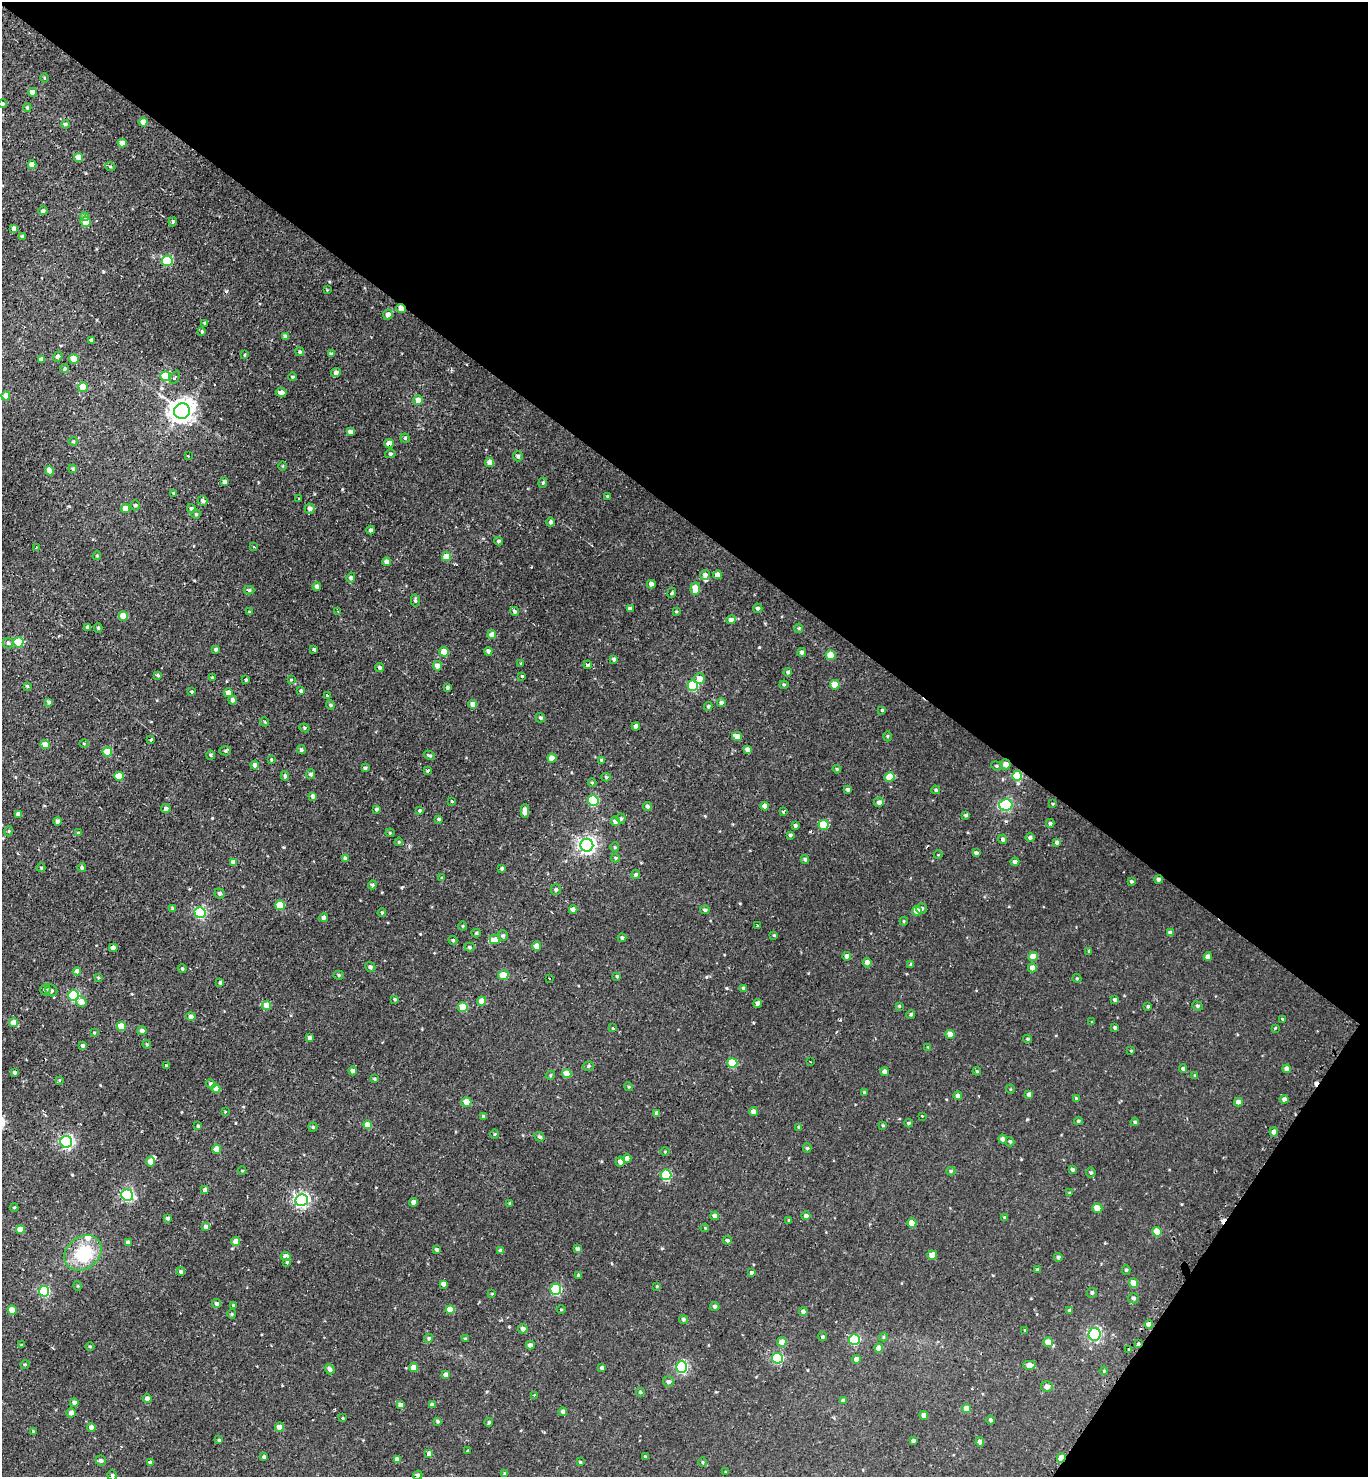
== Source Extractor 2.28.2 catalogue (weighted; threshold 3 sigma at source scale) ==
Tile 8 of 4 x 4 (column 4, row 2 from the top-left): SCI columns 4479-5844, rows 2996-4470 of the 5989 x 5982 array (HDU 1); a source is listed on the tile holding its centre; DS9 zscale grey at full resolution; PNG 1370 x 1479 px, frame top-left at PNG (2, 2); each listed source drawn as its Kron ellipse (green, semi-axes under 4 px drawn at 4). Shown black and unused: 39% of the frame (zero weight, under 2 of 3 exposures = <1% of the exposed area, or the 3 px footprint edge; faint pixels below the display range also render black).
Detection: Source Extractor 2.28.2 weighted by HDU 2 'WHT'; one run over the whole footprint, this tile lists its part. Background 0.00556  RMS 0.0037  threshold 0.0165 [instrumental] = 3 sigma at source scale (4.5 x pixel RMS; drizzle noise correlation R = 1.50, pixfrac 1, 0.05/0.05 arcsec/px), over >= 5 px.
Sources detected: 465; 1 inside a brighter object's white glare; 7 cosmic-ray / hot-pixel residue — neither listed nor drawn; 4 inside a brighter listed object's ellipse — not listed separately; the other 453 listed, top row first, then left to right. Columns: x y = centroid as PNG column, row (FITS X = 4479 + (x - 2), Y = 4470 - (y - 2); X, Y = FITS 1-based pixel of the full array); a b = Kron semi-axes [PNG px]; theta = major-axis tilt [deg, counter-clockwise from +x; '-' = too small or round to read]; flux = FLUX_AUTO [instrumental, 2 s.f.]
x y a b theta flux
44 78 5 3 - 0.36
32 92 4 4 - 2.9
2 104 4 4 - 0.67
27 108 4 3 - 0.47
143 122 4 4 - 2.9
65 124 4 4 - 0.62
122 143 4 4 - 3
79 157 4 4 - 4.6
32 165 4 4 - 4.4
110 166 5 3 - 0.35
43 211 4 4 - 0.96
84 217 4 4 - 1
86 222 5 5 - 5.5
173 222 5 3 - 0.45
14 229 4 4 - 1.8
22 236 4 3 - 0.65
167 261 5 5 - 23
327 290 2 2 - 0.22
401 308 5 4 - 3.7
388 315 5 4 - 2
205 323 3 3 - 0.58
202 332 4 3 - 0.49
285 337 4 4 - 1.5
91 340 4 3 - 0.7
300 352 4 4 - 0.68
331 354 4 3 - 0.58
245 355 4 3 - 0.4
58 357 5 4 - 1.1
41 359 4 4 - 1.1
74 359 5 4 - 6.8
65 369 4 4 - 0.6
336 372 5 4 - 1.2
165 376 5 5 - 15
175 377 7 4 63 0.82
293 377 4 3 - 0.46
83 387 5 5 - 7.1
281 392 5 4 - 1.4
6 396 4 4 - 3.9
418 400 5 5 - 2.8
182 411 8 7 - 330
350 432 4 4 - 1.5
405 438 4 4 - 0.52
73 441 4 4 - 0.39
389 443 4 4 - 3.4
390 454 5 4 - 0.6
188 456 3 2 - 0.85
518 456 5 4 - 0.83
490 462 4 4 - 3.1
283 466 4 3 - 0.33
73 469 4 4 - 0.64
50 471 5 4 - 3.7
224 482 4 3 - 1.3
543 483 5 4 - 0.48
174 493 3 3 - 0.69
608 496 4 3 - 0.61
299 499 3 2 - 0.46
203 501 5 4 - 1.1
135 505 5 4 - 0.61
191 508 4 4 - 0.74
125 509 4 4 - 3.4
310 509 5 5 - 1.8
196 514 4 4 - 0.52
551 522 4 4 - 0.81
371 530 4 4 - 0.8
499 541 4 3 - 0.6
254 546 3 3 - 0.95
36 547 3 2 - 0.66
97 556 4 3 - 0.43
446 557 4 4 - 7.7
386 562 4 4 - 1.4
705 575 5 4 - 1.3
718 575 4 4 - 3.1
351 578 5 4 - 0.72
651 584 4 4 - 1.7
317 586 4 4 - 1.4
695 588 6 4 88 6.9
249 590 5 4 - 0.68
672 593 5 3 - 0.48
415 600 6 4 -78 0.63
758 608 5 4 - 0.75
630 609 4 3 - 1.4
338 611 3 2 - 0.6
515 611 4 4 - 1.1
676 611 3 3 - 0.41
250 612 4 3 - 0.53
123 616 5 4 - 6.1
731 620 4 4 - 1.9
87 627 4 3 - 0.84
98 628 4 4 - 0.55
799 628 4 4 - 0.39
492 635 4 4 - 2.7
18 642 5 5 - 16
8 643 5 5 - 0.7
216 649 4 3 - 0.99
314 649 3 3 - 2.3
488 651 4 4 - 1
444 652 5 4 - 5.2
802 652 4 4 - 1.1
831 655 5 5 - 8.1
614 659 4 4 - 0.78
521 663 3 3 - 0.4
588 665 4 3 - 3.8
437 666 5 4 - 2.3
380 667 5 4 - 0.79
788 672 4 4 - 0.66
158 675 4 4 - 0.61
522 676 3 3 - 0.36
212 678 4 3 - 0.81
700 679 5 5 - 2.8
246 680 3 3 - 0.59
291 680 3 3 - 0.35
784 685 4 4 - 0.42
835 685 5 4 - 6.2
27 686 3 3 - 0.75
693 686 5 5 - 22
447 687 4 4 - 0.64
301 691 3 3 - 0.66
192 692 4 3 - 0.43
228 693 4 4 - 2.6
328 695 3 3 - 0.93
232 700 4 4 - 0.98
49 702 4 4 - 0.73
721 702 4 4 - 0.78
473 704 4 4 - 2.2
330 705 5 4 - 0.48
708 706 4 4 - 0.59
882 710 4 4 - 0.45
540 718 5 4 - 0.58
265 722 4 3 - 0.33
636 727 4 4 - 1.9
304 728 5 4 - 0.48
737 736 5 4 - 3.5
887 736 5 3 - 0.38
151 739 3 3 - 1.2
84 743 4 3 - 0.29
45 745 5 4 - 3.6
301 750 4 4 - 0.74
747 750 4 4 - 1.7
225 751 6 4 2 0.65
107 752 5 4 - 7.8
210 755 4 3 - 0.64
429 755 6 3 -26 0.62
552 758 4 4 - 3.4
271 760 4 3 - 0.39
602 760 4 4 - 0.71
1006 764 5 5 - 2.7
255 765 4 4 - 1.5
996 766 5 4 - 0.5
365 768 4 4 - 0.63
837 769 4 3 - 0.43
428 771 4 3 - 0.5
311 774 5 4 - 0.95
119 776 5 4 - 7.7
285 776 5 3 - 0.64
1017 776 5 5 - 15
606 777 5 4 - 0.57
890 777 5 5 - 8.2
592 783 4 4 - 0.4
848 789 3 3 - 0.81
936 790 4 4 - 0.62
313 796 4 4 - 1.2
452 801 3 3 - 0.52
593 801 5 5 - 21
879 802 5 5 - 1.3
1053 804 3 2 - 0.32
1006 805 7 5 13 43
647 806 4 4 - 1
765 806 4 4 - 2.3
166 809 4 4 - 1.1
376 809 3 3 - 0.62
419 811 3 3 - 0.52
525 811 7 4 90 3.2
783 812 3 3 - 1.3
18 814 4 4 - 1.5
966 815 3 3 - 0.76
621 818 5 4 - 0.71
439 819 4 3 - 0.6
57 821 4 3 - 1
615 821 5 4 - 2
1050 823 4 4 - 0.59
824 825 5 5 - 14
795 826 4 3 - 0.66
9 831 5 3 - 0.34
78 833 3 3 - 0.33
390 833 4 4 - 0.37
790 835 3 3 - 0.58
1030 837 4 4 - 0.85
1003 839 5 4 - 0.91
399 842 4 4 - 0.38
1057 842 4 3 - 0.77
587 845 6 6 - 140
615 847 5 4 - 0.4
976 853 4 3 - 0.9
938 855 4 3 - 0.27
346 858 4 4 - 2
615 858 4 4 - 0.36
805 859 4 4 - 0.63
233 862 4 4 - 2.3
1015 862 4 4 - 1.4
41 868 4 4 - 0.36
82 868 4 4 - 0.76
502 869 3 3 - 0.58
636 875 5 4 - 0.75
442 878 4 4 - 0.38
1159 879 4 4 - 1.3
1131 881 3 3 - 0.55
372 885 4 4 - 0.74
556 890 5 5 - 0.78
220 893 5 5 - 0.88
280 905 5 5 - 11
172 908 4 3 - 0.62
921 908 5 5 - 0.95
573 910 4 4 - 2
705 910 5 4 - 0.67
917 911 5 4 - 3.2
200 912 5 5 - 38
382 913 4 3 - 0.5
324 917 4 4 - 1.2
904 921 4 4 - 0.39
463 926 4 4 - 0.39
757 926 3 3 - 0.75
476 933 4 4 - 0.54
1170 933 4 4 - 1.7
774 935 3 3 - 0.42
503 936 5 5 - 0.77
622 938 4 4 - 0.88
495 939 5 4 - 3
453 940 4 4 - 0.55
537 946 4 4 - 3.2
470 947 5 4 - 0.63
113 948 4 4 - 1.7
1089 951 3 3 - 0.47
847 956 4 4 - 1.2
1033 956 4 4 - 5.3
1208 956 4 4 - 1.5
867 962 5 4 - 1.8
911 965 4 3 - 0.78
370 967 5 4 - 0.94
1032 968 4 4 - 2.8
182 969 4 4 - 0.47
77 971 4 4 - 1.5
338 975 5 4 - 0.51
503 975 5 5 - 6.8
617 976 4 3 - 0.5
98 978 3 3 - 0.38
549 978 3 2 - 0.32
1077 978 4 4 - 0.41
220 983 4 4 - 0.78
743 988 4 3 - 0.52
45 990 5 5 - 0.88
51 991 6 5 - 0.74
74 995 5 5 - 30
395 999 4 4 - 0.51
1115 1000 4 3 - 1.1
482 1001 4 4 - 4.1
81 1002 6 5 - 2.1
758 1003 4 4 - 1.7
267 1005 4 4 - 5.7
899 1006 3 3 - 0.46
1148 1006 4 3 - 0.48
1197 1006 5 4 - 0.6
463 1007 5 5 - 12
911 1014 4 4 - 0.62
191 1017 5 4 - 1.3
1283 1020 4 3 - 0.66
1092 1022 4 3 - 0.31
14 1023 4 4 - 4.6
121 1026 5 4 - 7.2
613 1028 3 3 - 1.7
1115 1028 3 3 - 0.63
1275 1028 3 3 - 0.26
142 1031 4 4 - 1.1
94 1033 4 4 - 0.43
950 1034 4 4 - 3.1
309 1038 4 3 - 0.77
1028 1039 4 3 - 0.56
147 1044 4 4 - 0.43
83 1045 4 4 - 0.88
928 1047 4 4 - 0.3
1131 1051 3 3 - 0.35
810 1062 3 2 - 0.28
732 1063 5 5 - 14
166 1066 3 3 - 0.68
588 1066 6 4 17 0.63
1183 1068 4 4 - 0.96
1287 1069 4 4 - 2.3
353 1071 4 4 - 1.3
977 1071 4 3 - 0.44
884 1072 4 4 - 1.6
14 1073 4 3 - 0.62
567 1074 5 4 - 6
550 1075 5 4 - 0.48
1195 1076 3 3 - 0.38
374 1079 4 3 - 0.42
59 1080 4 3 - 0.34
211 1084 5 4 - 0.97
629 1087 4 3 - 0.42
216 1088 4 4 - 2.6
1010 1089 4 3 - 0.29
864 1092 4 3 - 0.52
1029 1094 4 4 - 1.2
958 1096 4 4 - 1.4
1076 1098 4 3 - 0.62
1284 1099 4 4 - 1.1
466 1102 5 4 - 3.7
1238 1102 4 4 - 2.1
225 1112 4 3 - 0.25
753 1112 4 4 - 2
657 1113 4 4 - 1.8
484 1116 4 3 - 0.73
922 1116 3 3 - 0.22
1078 1121 4 3 - 0.52
1135 1122 4 4 - 0.65
908 1123 4 3 - 0.55
367 1125 4 4 - 3.9
883 1125 4 3 - 0.42
198 1126 3 3 - 0.49
313 1127 4 4 - 0.57
799 1127 4 4 - 0.38
1274 1132 4 4 - 1.3
495 1134 5 3 - 0.35
540 1137 5 4 - 0.72
1002 1139 4 4 - 1.1
66 1142 6 6 - 76
1010 1142 5 3 - 0.54
807 1148 5 4 - 0.56
217 1149 4 4 - 4.2
665 1152 5 3 - 0.32
627 1158 4 4 - 2.1
151 1162 5 4 - 2.5
620 1162 5 5 - 1.6
1072 1170 3 3 - 0.79
242 1171 4 3 - 0.3
951 1171 4 4 - 0.52
1091 1172 5 4 - 0.56
666 1175 5 5 - 28
205 1190 4 4 - 1.3
1070 1193 4 3 - 0.5
127 1195 6 5 - 51
302 1200 6 6 - 89
414 1202 4 4 - 2.1
510 1203 4 3 - 0.38
14 1207 4 3 - 0.33
1097 1208 5 5 - 5.3
715 1216 4 4 - 1.5
806 1216 4 4 - 1.4
1004 1217 4 4 - 0.37
168 1218 4 4 - 0.8
789 1220 3 3 - 0.43
912 1223 4 4 - 5
206 1227 4 4 - 1.8
705 1228 4 3 - 0.31
20 1229 4 4 - 3.7
1157 1232 5 4 - 6.4
727 1240 4 4 - 0.77
236 1241 4 4 - 3
128 1243 4 4 - 1.7
577 1249 4 4 - 0.93
437 1250 4 3 - 0.59
501 1251 4 4 - 1.1
83 1253 20 15 39 14
932 1255 5 4 - 4.9
286 1256 5 4 - 2.7
1058 1257 4 4 - 0.8
287 1262 4 3 - 0.46
1037 1269 4 3 - 0.39
1126 1270 4 4 - 0.55
181 1272 4 4 - 0.8
751 1273 4 4 - 0.65
579 1275 3 3 - 0.84
1133 1283 5 4 - 4.1
443 1284 4 4 - 1.7
78 1286 5 3 - 0.38
657 1286 4 4 - 0.38
556 1289 5 5 - 32
44 1291 5 5 - 23
1092 1293 5 5 - 0.74
492 1294 4 3 - 0.34
1133 1298 5 5 - 0.88
217 1304 4 4 - 0.96
234 1306 4 3 - 0.75
715 1306 5 4 - 0.86
561 1309 4 3 - 0.32
12 1310 4 4 - 4.2
450 1310 4 4 - 5.7
1070 1311 4 4 - 0.84
803 1312 4 4 - 1.6
232 1314 5 4 - 0.46
683 1319 4 4 - 0.83
1149 1324 4 4 - 1.8
523 1329 5 4 - 1.4
1025 1330 3 3 - 0.36
1094 1334 6 6 - 62
823 1337 4 4 - 0.58
883 1337 4 4 - 0.38
429 1338 5 4 - 0.68
465 1339 4 4 - 0.52
854 1339 5 5 - 27
782 1342 5 4 - 2.9
1048 1342 5 5 - 5
1138 1343 3 3 - 1.8
21 1345 4 3 - 0.44
530 1345 4 4 - 1.2
90 1346 4 3 - 0.41
879 1348 4 4 - 3.2
1129 1350 3 2 - 0.35
777 1358 5 5 - 34
857 1359 4 4 - 2.9
25 1364 5 3 - 0.32
1029 1365 6 4 -3 3.3
681 1367 6 5 - 48
414 1368 4 4 - 3.3
602 1368 4 3 - 1
330 1369 5 4 - 1.3
1104 1371 4 3 - 0.39
446 1375 4 4 - 2.1
668 1382 5 5 - 1
1047 1386 6 5 - 1.5
640 1392 4 3 - 0.44
534 1395 3 2 - 0.37
147 1399 4 4 - 1.5
843 1401 4 4 - 1.2
74 1403 4 4 - 1.6
400 1405 4 4 - 1.3
432 1405 4 4 - 1.7
966 1409 4 4 - 3.9
563 1412 4 4 - 1.1
71 1413 4 4 - 1.7
924 1415 4 4 - 2.2
343 1418 4 3 - 0.31
990 1420 4 4 - 0.66
437 1421 4 3 - 0.56
489 1422 4 3 - 0.69
91 1427 4 4 - 1.7
280 1427 4 4 - 5
33 1431 3 3 - 0.28
219 1440 3 3 - 0.51
913 1441 4 3 - 0.76
980 1442 4 4 - 1.8
468 1451 4 3 - 0.51
429 1453 4 4 - 1.6
264 1457 4 3 - 0.83
645 1457 3 3 - 0.42
1061 1458 5 3 - 8.7
397 1459 4 4 - 1.8
101 1461 5 5 - 0.98
580 1462 4 4 - 0.4
702 1462 5 3 - 0.39
150 1463 4 4 - 0.87
726 1472 3 3 - 0.44
504 1474 4 3 - 0.44
112 1475 5 4 - 0.7
418 1475 5 4 - 0.64
Overlapping masked pixels (flux is a lower limit): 6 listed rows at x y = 401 308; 389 443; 1006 764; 1017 776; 1138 1343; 1061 1458
Isophote crosses this tile's border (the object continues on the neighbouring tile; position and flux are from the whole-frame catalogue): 3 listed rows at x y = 2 104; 112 1475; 418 1475